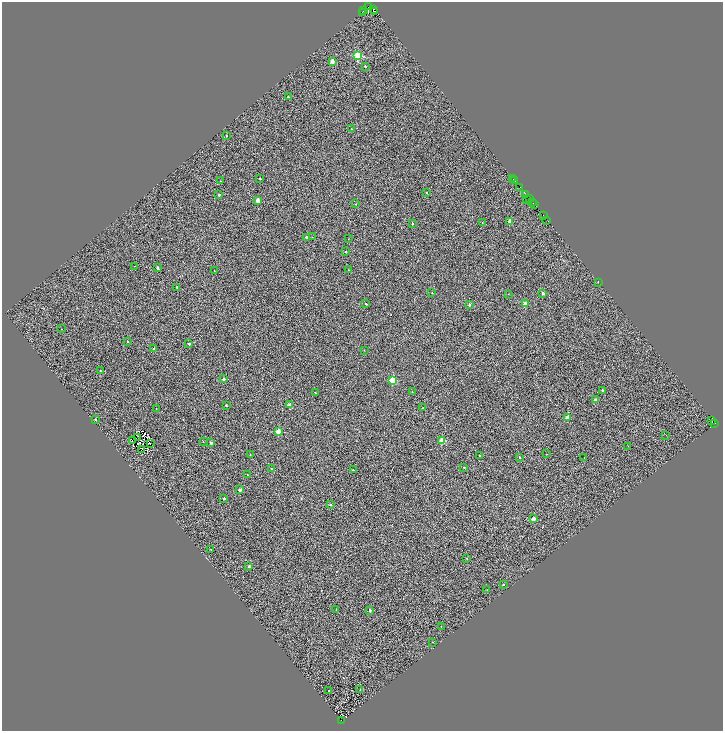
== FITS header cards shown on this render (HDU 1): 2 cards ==
NAXIS1  =                 1442
NAXIS2  =                 1458

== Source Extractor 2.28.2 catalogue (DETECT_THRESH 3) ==
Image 1442 x 1458 px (HDU 1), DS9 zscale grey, zoomed out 1/2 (1 PNG px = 2 x 2 image px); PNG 725 x 733 px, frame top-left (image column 2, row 1458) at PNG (2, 2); each listed source drawn as its Kron ellipse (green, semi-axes under 4 px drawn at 4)
Background 0.917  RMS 4.7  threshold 14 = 3 sigma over >= 5 px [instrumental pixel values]
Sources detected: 153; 52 cannot appear on this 1/2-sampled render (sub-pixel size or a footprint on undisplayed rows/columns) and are neither listed nor drawn; the other 101 listed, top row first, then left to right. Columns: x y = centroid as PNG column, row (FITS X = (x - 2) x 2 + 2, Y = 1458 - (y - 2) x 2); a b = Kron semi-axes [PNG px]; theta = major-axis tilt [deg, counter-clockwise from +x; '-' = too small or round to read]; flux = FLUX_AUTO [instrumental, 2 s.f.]
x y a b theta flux
369 7 3 2 - 5500
363 10 2 1 - 1400
373 10 2 2 - 5900
374 12 3 2 - 440
362 13 2 1 - 2100
358 56 3 3 - 51000
332 61 2 2 - 9700
365 66 2 2 - 940
288 97 2 2 - 1200
351 128 2 2 - 640
227 136 2 2 - 440
260 179 2 2 - 1400
513 179 2 1 - 880
514 180 2 2 - 8300
221 181 2 1 - 660
520 187 2 1 - 780
427 192 2 2 - 1300
526 194 2 2 - 4100
219 195 2 2 - 2500
529 199 2 2 - 3700
526 200 2 1 - 800
258 201 2 2 - 12000
533 202 3 1 - 1100
356 204 2 1 - 540
534 205 2 1 - 4000
543 215 2 1 - 2700
547 220 2 1 - 800
510 221 2 2 - 9100
482 222 2 2 - 350
412 224 2 2 - 650
306 237 2 2 - 2100
312 237 2 2 - 310
348 239 2 2 - 360
345 251 2 2 - 710
135 266 2 1 - 1100
157 268 2 2 - 2800
348 270 2 1 - 210
214 271 2 1 - 370
598 282 2 1 - 250
177 287 2 2 - 1700
432 293 2 2 - 400
543 293 2 2 - 3700
508 294 2 2 - 270
366 304 2 2 - 1300
526 304 2 2 - 12000
469 305 2 2 - 2300
61 329 2 2 - 270
127 341 2 2 - 1800
189 344 2 2 - 2800
154 349 2 2 - 2600
364 350 2 1 - 220
100 371 2 2 - 650
223 379 2 2 - 3500
393 380 3 3 - 39000
602 390 2 2 - 1600
412 392 2 2 - 340
315 393 2 2 - 1200
595 400 2 2 - 6000
226 405 2 2 - 1500
289 405 2 2 - 5500
156 408 2 1 - 200
423 408 2 2 - 550
567 417 2 2 - 10000
95 419 2 2 - 1200
711 421 3 2 - 970
715 423 2 1 - 4300
278 432 2 2 - 20000
666 435 2 1 - 570
138 437 2 1 - 240
133 441 2 1 - 300
442 441 2 2 - 20000
203 442 2 2 - 530
211 443 2 2 - 5000
151 444 2 1 - 390
628 446 2 1 - 780
141 449 2 1 - 290
546 454 2 1 - 450
250 455 2 1 - 320
479 455 2 2 - 1200
520 457 2 2 - 1400
584 458 3 2 - 400
464 467 3 2 - 840
272 469 2 2 - 4200
353 470 2 1 - 30000
247 475 2 2 - 680
240 490 2 2 - 4600
224 499 2 2 - 2000
330 505 2 2 - 2600
533 519 2 2 - 10000
211 550 2 1 - 2300
467 559 2 2 - 670
249 566 2 2 - 4100
503 585 2 2 - 990
487 590 2 1 - 300
336 609 2 2 - 3100
370 610 2 2 - 3100
441 626 2 1 - 370
433 642 2 2 - 250
360 690 2 1 - 430
328 691 2 2 - 950
341 720 2 1 - 1200
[52 sub-pixel or undisplayed-footprint detections neither listed nor drawn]